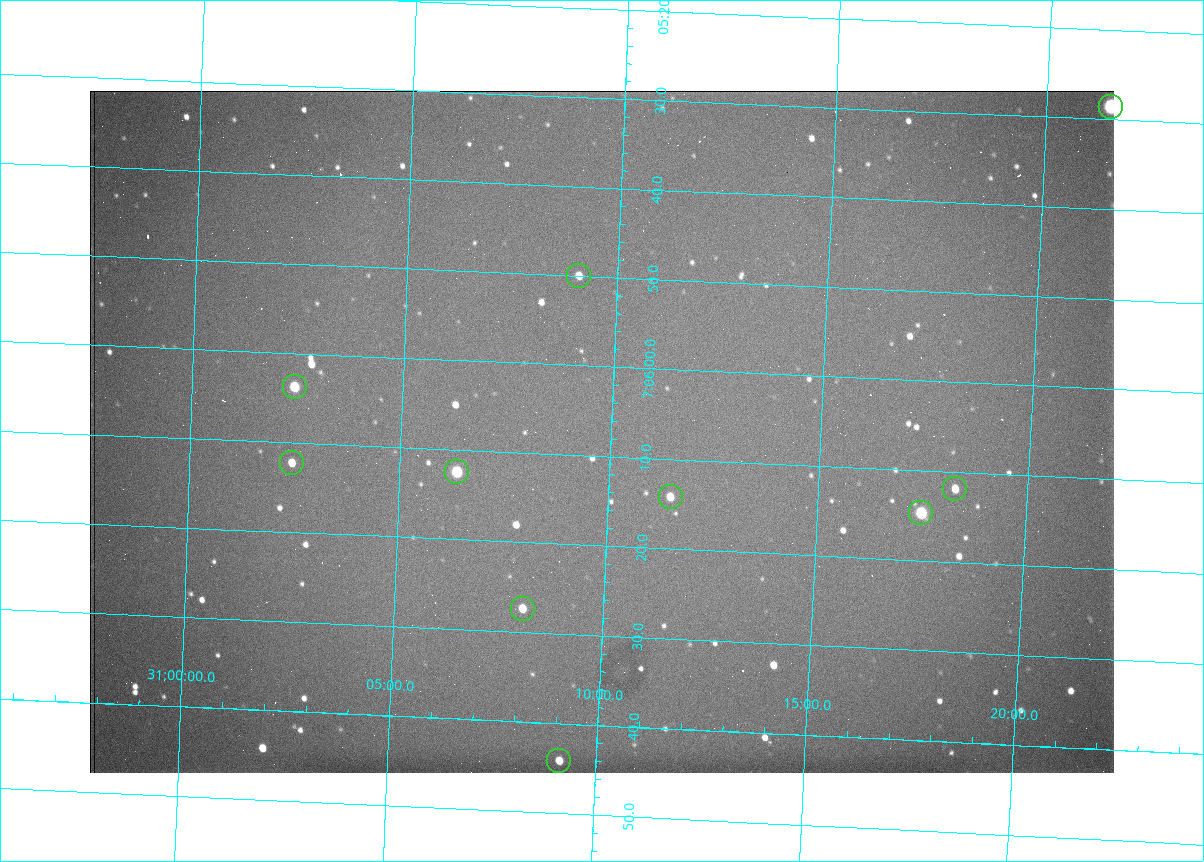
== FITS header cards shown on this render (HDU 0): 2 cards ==
NAXIS1  =                 1024 /fastest changing axis
NAXIS2  =                  682 /next to fastest changing axis

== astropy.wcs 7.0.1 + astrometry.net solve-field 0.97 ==
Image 1024 x 682 px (HDU 0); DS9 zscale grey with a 90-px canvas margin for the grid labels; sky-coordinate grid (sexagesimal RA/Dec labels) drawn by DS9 from the SOLVED WCS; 10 Tycho-2 reference stars matched to detected sources circled (green)
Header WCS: RA---TAN/DEC--TAN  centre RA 07:06:07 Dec +31:10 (106.53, +31.16 deg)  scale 1.44 arcsec/px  FOV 24.5' x 16.3'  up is -93 deg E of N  parity flipped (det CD > 0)
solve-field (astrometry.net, Tycho-2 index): VERIFIED the header's WCS against the Tycho-2 star catalogue (10 matches, 0 conflicts) and refined it, rather than solving blind
Solved WCS: RA---TAN-SIP/DEC--TAN-SIP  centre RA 07:06:07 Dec +31:10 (106.53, +31.16 deg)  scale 1.43 arcsec/px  FOV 24.4' x 16.3'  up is -92 deg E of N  parity flipped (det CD > 0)
The solver's refit moves the header's centre by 0.62 arcsec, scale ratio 0.9963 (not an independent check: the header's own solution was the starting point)
Tycho-2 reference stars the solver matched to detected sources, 10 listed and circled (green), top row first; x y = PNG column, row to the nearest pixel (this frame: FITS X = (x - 90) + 1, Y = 682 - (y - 91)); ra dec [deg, ICRS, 3 dp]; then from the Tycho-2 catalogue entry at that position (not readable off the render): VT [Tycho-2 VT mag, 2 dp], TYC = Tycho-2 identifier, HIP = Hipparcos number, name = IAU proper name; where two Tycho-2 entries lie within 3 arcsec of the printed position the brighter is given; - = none
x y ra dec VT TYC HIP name
1111 107 106.369 +31.359 8.79 2438-636-1 - -
579 276 106.458 +31.151 12.35 2438-728-1 - -
295 387 106.516 +31.041 10.39 2438-398-1 - -
292 463 106.551 +31.041 11.84 2438-663-1 - -
457 472 106.552 +31.106 9.20 2438-180-1 - -
955 489 106.550 +31.305 11.61 2438-184-1 - -
671 497 106.559 +31.192 11.79 2438-1039-1 - -
921 513 106.562 +31.292 10.01 2438-106-1 - -
523 609 106.614 +31.135 11.36 2438-550-1 - -
559 761 106.684 +31.152 11.76 2438-931-1 - -